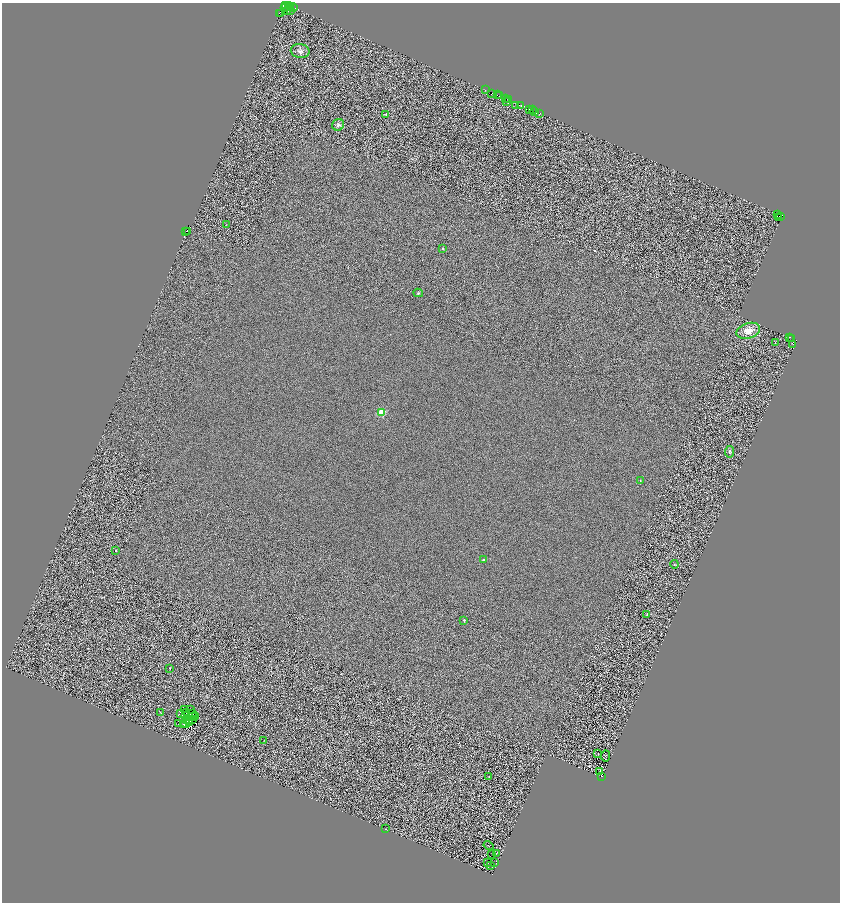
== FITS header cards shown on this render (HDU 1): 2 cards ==
NAXIS1  =                 1676
NAXIS2  =                 1800

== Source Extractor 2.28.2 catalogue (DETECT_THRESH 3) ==
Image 1676 x 1800 px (HDU 1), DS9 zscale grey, zoomed out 1/2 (1 PNG px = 2 x 2 image px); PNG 842 x 904 px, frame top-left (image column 1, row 1799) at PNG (2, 3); each listed source drawn as its Kron ellipse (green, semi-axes under 4 px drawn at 4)
Background 0.876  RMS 2.7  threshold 8.04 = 3 sigma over >= 5 px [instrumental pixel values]
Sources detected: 128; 53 cannot appear on this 1/2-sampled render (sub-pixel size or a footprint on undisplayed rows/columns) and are neither listed nor drawn; the other 75 listed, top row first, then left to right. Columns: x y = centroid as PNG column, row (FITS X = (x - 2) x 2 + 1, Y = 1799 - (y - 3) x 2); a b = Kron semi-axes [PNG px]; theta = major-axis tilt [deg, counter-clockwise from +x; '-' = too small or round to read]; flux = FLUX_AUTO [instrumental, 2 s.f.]
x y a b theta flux
289 5 2 1 - 340
286 6 3 1 - 14000
291 6 2 2 - 5600
284 7 2 1 - 140
293 8 4 2 - 6600
290 10 3 1 - 270
288 11 2 1 - 960
279 13 2 1 - 29000
280 14 3 2 - 5100
300 51 9 7 -10 2900
485 90 2 2 - 1700
491 93 2 1 - 1300
497 95 2 2 - 9000
499 96 2 1 - 2700
506 99 3 2 - 3200
508 99 2 1 - 1900
507 101 3 1 - 170
516 105 2 1 - 220
521 105 2 1 - 1700
529 109 2 2 - 7800
533 110 2 1 - 2900
535 112 2 1 - 2300
540 113 3 1 - 300
386 114 3 3 - 620
338 125 6 5 - 1500
777 215 3 1 - 1300
780 216 3 1 - 1900
779 218 3 1 - 1100
226 224 2 1 - 140
186 231 2 1 - 1100
188 232 2 2 - 1400
443 248 4 3 - 420
418 293 4 3 - 680
748 331 12 7 17 8000
789 337 2 2 - 2400
792 338 3 1 - 2700
775 342 2 1 - 320
792 344 2 1 - 1400
381 413 3 3 - 29000
730 452 6 4 85 980
640 481 2 1 - 270
116 551 2 2 - 950
483 560 4 4 - 830
674 564 4 2 - 330
647 614 4 3 - 570
464 620 2 2 - 1100
170 668 3 2 - 400
185 710 2 1 - 170
191 710 3 1 - 43
186 712 3 2 - 390
161 713 2 1 - 160
180 713 2 1 - 190
192 713 3 1 - 78
186 716 4 1 - 300
193 716 2 1 - 170
196 716 3 1 - 96
193 720 2 1 - 97
187 721 2 1 - 130
185 723 4 2 - 340
189 723 2 1 - 190
178 724 3 2 - 44
184 725 3 2 - 62
264 740 3 2 - 140
598 754 2 1 - 140
606 756 5 3 - 400
599 771 4 1 - 460
489 776 2 2 - 2400
602 776 2 2 - 1700
385 829 3 2 - 160
489 846 5 1 - 160
497 853 2 2 - 220
491 854 2 1 - 150
488 863 3 2 - 190
494 863 2 2 - 180
490 865 2 1 - 140
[53 sub-pixel or undisplayed-footprint detections neither listed nor drawn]